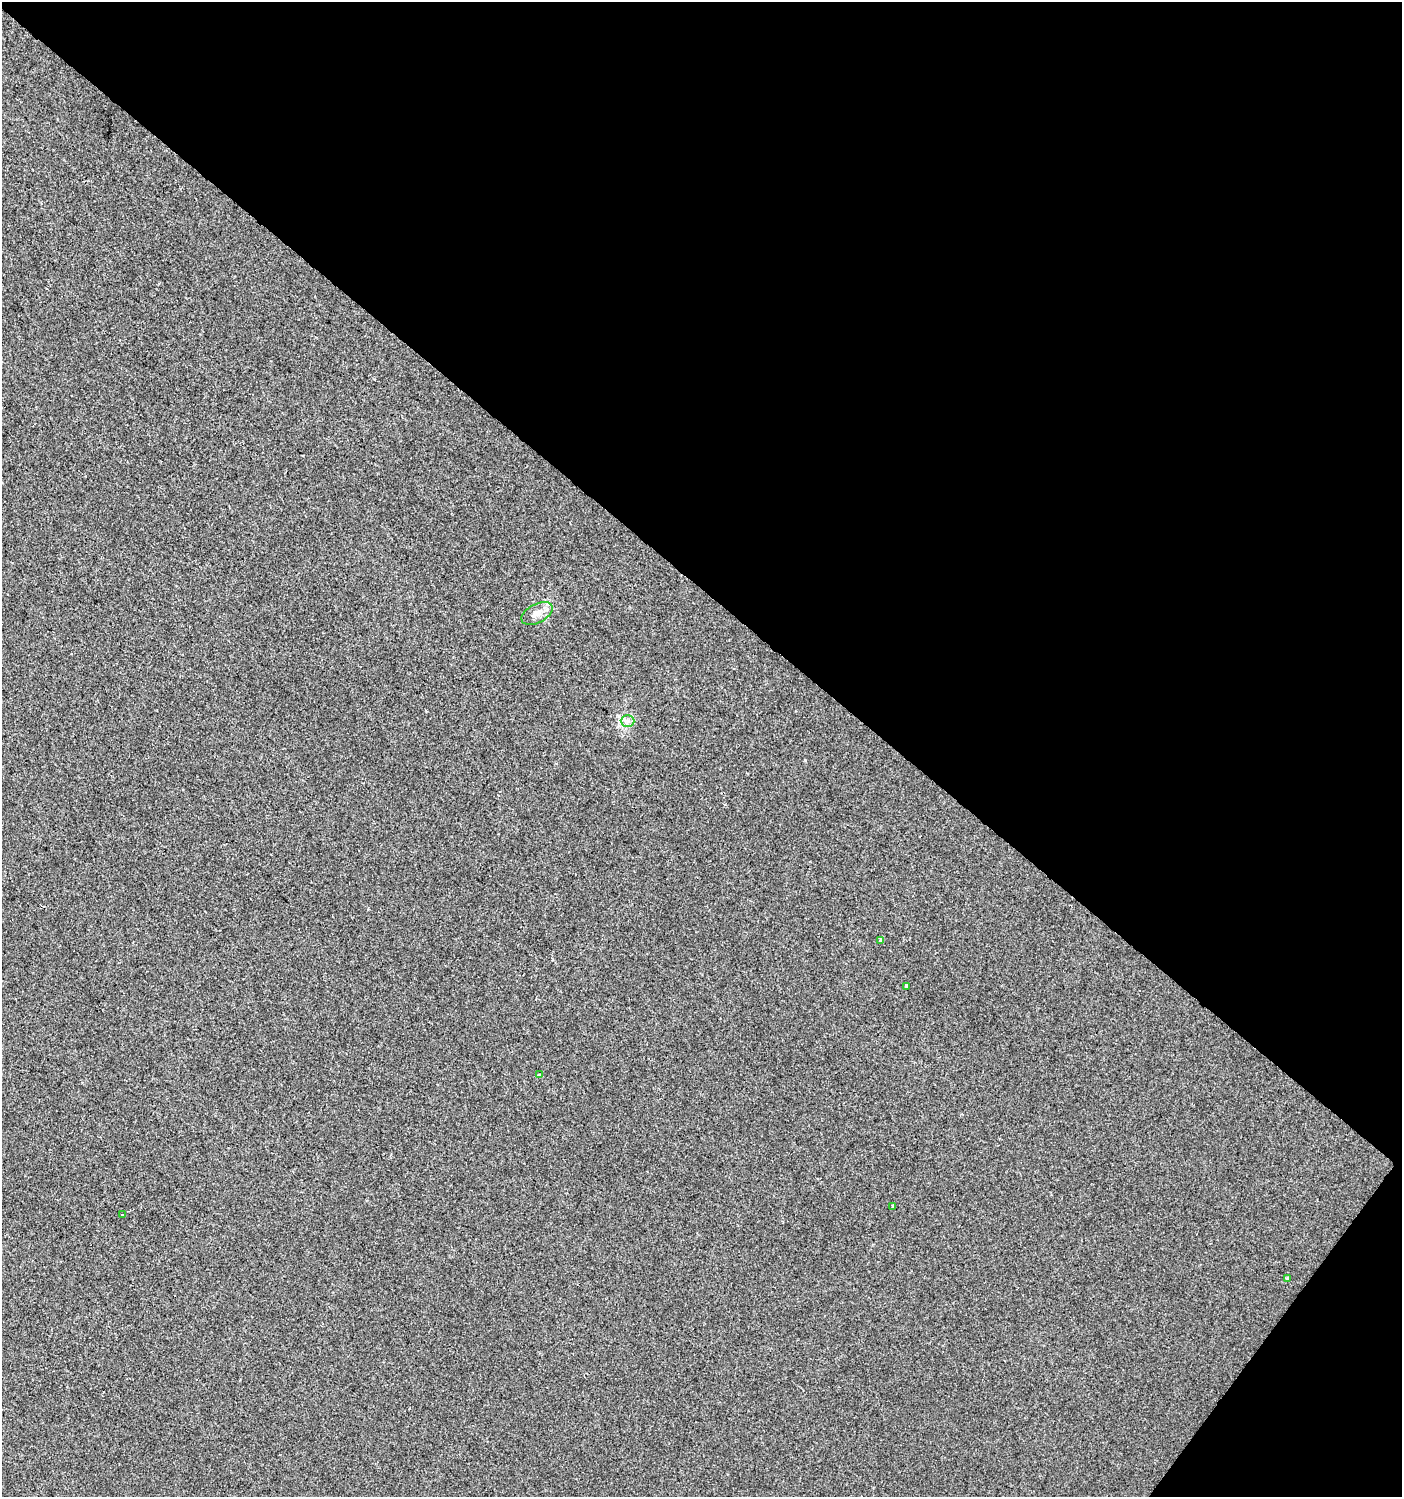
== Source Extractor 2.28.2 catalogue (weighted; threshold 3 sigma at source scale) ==
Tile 8 of 4 x 4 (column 4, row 2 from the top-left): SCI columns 4441-5840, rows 2990-4484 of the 6017 x 5983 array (HDU 1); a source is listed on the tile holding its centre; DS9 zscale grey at full resolution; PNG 1404 x 1499 px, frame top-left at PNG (2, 2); each listed source drawn as its Kron ellipse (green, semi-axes under 4 px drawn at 4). Shown black and unused: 41% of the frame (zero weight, under 2 of 3 exposures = <1% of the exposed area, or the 3 px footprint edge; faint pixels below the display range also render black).
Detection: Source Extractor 2.28.2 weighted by HDU 2 'WHT'; one run over the whole footprint, this tile lists its part. Background 3.98e-04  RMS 0.0042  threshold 0.0188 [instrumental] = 3 sigma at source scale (4.5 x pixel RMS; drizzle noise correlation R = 1.50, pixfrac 1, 0.0396/0.0396 arcsec/px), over >= 5 px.
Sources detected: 8; all 8 listed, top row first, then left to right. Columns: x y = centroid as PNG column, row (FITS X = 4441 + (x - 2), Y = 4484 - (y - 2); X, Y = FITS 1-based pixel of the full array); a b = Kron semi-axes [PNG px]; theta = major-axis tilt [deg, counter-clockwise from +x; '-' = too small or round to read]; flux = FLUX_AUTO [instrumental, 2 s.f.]
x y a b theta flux
537 613 17 9 27 3.5
627 721 7 6 - 1.4
880 940 4 3 - 2.9
907 986 4 3 - 1.6
539 1075 4 3 - 0.56
893 1206 3 3 - 0.65
123 1215 3 3 - 2.1
1287 1278 4 3 - 0.55